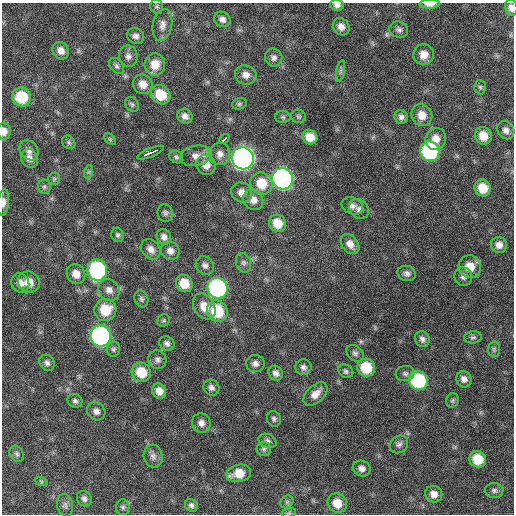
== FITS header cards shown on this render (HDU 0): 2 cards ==
NAXIS1  =                  512 / Axis length
NAXIS2  =                  512 / Axis length

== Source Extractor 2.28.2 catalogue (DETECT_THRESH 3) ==
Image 512 x 512 px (HDU 0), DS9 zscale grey, 1 PNG px = 1 image px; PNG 516 x 516 px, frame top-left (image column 1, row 512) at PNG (2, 3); each listed source drawn as its Kron ellipse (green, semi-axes under 4 px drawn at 4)
Background 240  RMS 16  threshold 48.1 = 3 sigma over >= 5 px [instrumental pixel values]
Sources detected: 125; all 125 listed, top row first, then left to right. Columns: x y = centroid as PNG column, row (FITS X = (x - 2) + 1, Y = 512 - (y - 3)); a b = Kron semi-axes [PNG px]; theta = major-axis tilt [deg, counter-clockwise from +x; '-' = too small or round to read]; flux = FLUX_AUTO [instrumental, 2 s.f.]
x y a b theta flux
430 4 10 4 1 7900
337 5 7 5 -5 4300
157 6 7 6 - 2200
511 8 8 6 -79 6600
222 19 8 7 - 5100
162 25 16 9 79 8000
341 27 9 8 - 7500
399 30 9 8 - 3800
136 36 9 7 -34 4600
61 51 9 8 - 7400
424 55 10 10 - 12000
128 56 11 9 -80 5300
274 58 9 8 - 4500
155 65 11 10 - 15000
117 66 9 6 -51 3000
341 71 11 4 79 2500
246 75 11 9 -16 7500
143 84 10 9 - 11000
480 87 7 6 - 2000
161 95 10 9 - 26000
22 97 9 9 - 42000
132 104 8 6 -54 2400
239 104 7 5 16 2100
422 115 11 10 - 11000
185 116 8 7 - 5200
298 116 7 6 - 2200
283 117 7 6 - 2300
401 117 7 7 - 3900
506 130 9 8 - 5500
4 131 8 6 -84 6900
483 136 9 8 - 16000
310 137 8 7 - 14000
110 139 7 4 -46 1600
224 139 6 3 42 7600
436 139 11 10 - 11000
69 142 7 6 - 2200
29 150 11 8 -52 5900
430 151 10 9 - 160000
151 153 14 3 23 29000
220 154 11 10 - 6900
196 156 16 10 10 8800
176 157 7 6 - 2200
29 158 10 8 -63 6700
243 158 11 10 - 600000
206 165 10 9 - 11000
88 172 7 4 71 1600
54 179 6 6 - 2000
282 179 11 10 - 340000
262 183 11 10 - 24000
44 187 7 6 - 2400
483 188 8 8 - 21000
242 192 11 9 -36 8100
253 200 11 9 -48 8500
3 202 13 5 84 5000
352 206 11 8 -25 5000
359 209 11 9 -49 5100
165 213 9 7 -75 3300
278 223 9 8 - 18000
117 235 7 6 - 2500
164 237 8 7 - 5500
350 244 11 8 -51 8300
499 245 8 8 - 6900
151 249 11 8 -50 7400
170 251 9 9 - 6900
244 263 10 7 -70 3900
205 265 10 8 -47 4600
470 267 11 11 - 17000
97 270 11 9 -83 160000
407 273 9 7 -15 4400
76 274 10 9 - 10000
463 277 9 8 - 4900
29 282 11 10 - 13000
20 283 10 8 -60 8300
184 283 9 8 - 21000
217 288 10 10 - 220000
109 290 11 10 - 7800
141 299 8 6 -72 2900
204 306 14 10 -58 15000
105 310 11 11 - 29000
217 311 11 10 - 50000
164 320 6 5 - 1900
101 336 10 10 - 290000
473 337 9 6 7 2700
422 339 8 7 - 4300
167 343 8 7 - 3800
114 349 7 6 - 2600
494 349 7 6 - 2300
355 353 9 7 -42 3700
157 360 9 8 - 4200
47 363 8 7 - 3900
255 364 9 8 - 5300
303 367 8 8 - 4000
366 368 9 8 - 35000
346 371 8 6 -33 2800
141 372 10 9 - 27000
276 373 8 6 -47 4800
405 373 9 7 13 3600
464 379 8 7 - 5600
418 381 10 9 - 100000
211 388 8 7 - 4100
159 391 8 7 - 9200
315 394 14 8 44 9700
452 400 7 6 - 2300
75 401 7 6 - 3000
96 411 9 8 - 5800
274 419 8 7 - 2900
201 423 10 9 - 6700
268 441 9 6 -23 3500
399 444 10 8 39 4000
264 449 7 7 - 2900
17 454 8 6 -63 2800
153 456 11 9 -77 5600
478 459 8 8 - 26000
362 468 9 7 -23 5500
239 473 12 8 12 19000
41 481 7 4 -19 1600
494 490 9 7 -2 3500
434 494 9 8 - 7800
84 499 8 7 - 4100
287 502 7 5 43 2300
337 503 10 9 - 17000
65 505 11 8 -80 4400
191 505 7 6 - 3200
123 507 8 6 -85 2800
289 513 7 4 14 1800
At the frame edge (FLAGS 8, measured only in part): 6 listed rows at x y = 430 4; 337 5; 511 8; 4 131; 3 202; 289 513